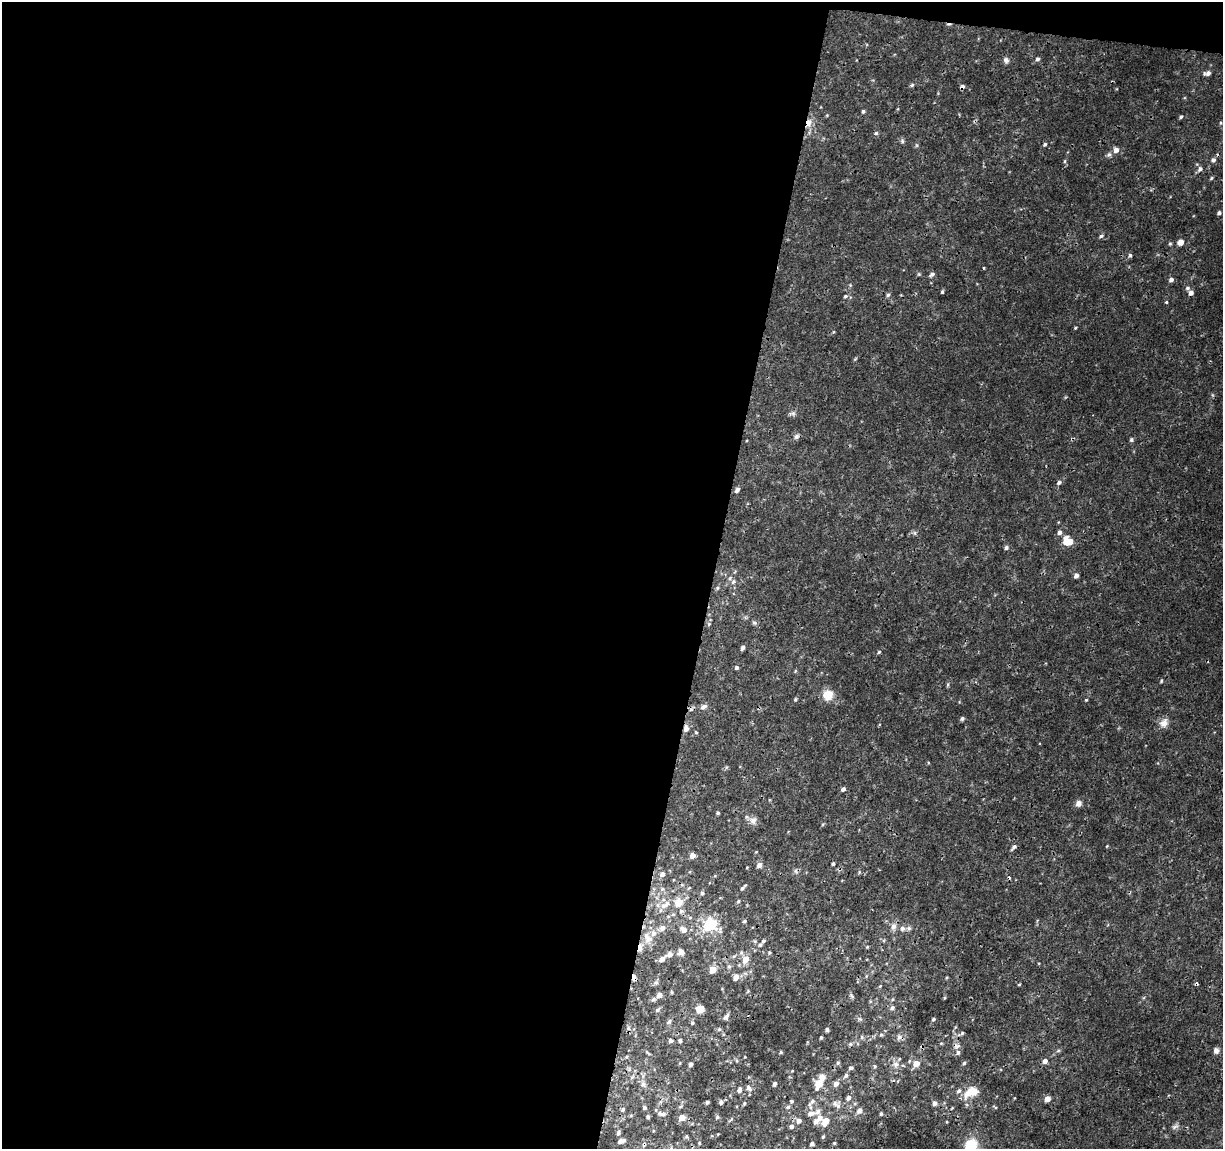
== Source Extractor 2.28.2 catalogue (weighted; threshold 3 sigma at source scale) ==
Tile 1 of 4 x 4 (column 1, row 1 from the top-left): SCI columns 1-1221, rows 3665-4811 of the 4892 x 5096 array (HDU 1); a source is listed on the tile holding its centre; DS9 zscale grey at full resolution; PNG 1225 x 1151 px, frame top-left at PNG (2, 2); no overlay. Shown black and unused: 59% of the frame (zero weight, under 3 of 4 exposures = <1% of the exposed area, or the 3 px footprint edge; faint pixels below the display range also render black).
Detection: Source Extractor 2.28.2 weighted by HDU 2 'WHT'; one run over the whole footprint, this tile lists its part. Background 0.00125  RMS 9.5e-04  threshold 0.00428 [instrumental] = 3 sigma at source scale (4.5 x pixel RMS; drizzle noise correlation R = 1.50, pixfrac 1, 0.0396/0.0396 arcsec/px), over >= 5 px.
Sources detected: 201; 6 cosmic-ray / hot-pixel residue — not listed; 11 inside a brighter listed object's ellipse — not listed separately; the other 184 listed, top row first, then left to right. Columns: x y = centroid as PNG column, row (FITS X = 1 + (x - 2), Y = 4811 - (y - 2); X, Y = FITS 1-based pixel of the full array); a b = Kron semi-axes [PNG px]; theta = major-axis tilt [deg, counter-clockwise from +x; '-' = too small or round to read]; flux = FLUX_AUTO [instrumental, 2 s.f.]
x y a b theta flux
1037 59 5 5 - 0.21
1006 60 8 7 - 0.3
1207 73 9 5 9 0.35
912 85 5 4 - 0.14
962 87 5 4 - 0.26
863 111 5 4 - 0.15
1181 117 5 4 - 0.15
809 123 12 7 85 0.83
1221 123 5 3 - 0.093
876 133 6 5 - 0.16
902 141 7 5 -50 0.17
1045 144 5 4 - 0.16
916 145 6 4 -71 0.12
1116 150 6 6 - 0.5
1109 155 7 6 - 0.25
1213 160 6 6 - 0.27
1065 161 5 3 - 0.13
1200 169 7 6 - 0.35
1211 178 5 4 - 0.11
1219 213 4 3 - 0.22
1101 236 6 4 29 0.19
1180 242 7 6 - 0.54
1170 244 5 4 - 0.12
1130 255 5 4 - 0.17
983 268 4 2 - 0.083
932 274 6 5 - 0.28
1171 280 5 5 - 0.31
1187 288 6 6 - 0.22
942 292 4 3 - 0.13
1191 293 5 5 - 0.39
888 295 6 5 - 0.18
845 296 5 4 - 0.16
1166 302 4 3 - 0.1
1075 328 4 3 - 0.09
833 332 5 3 - 0.095
855 359 5 4 - 0.1
793 413 8 7 - 0.28
796 436 8 7 - 0.28
1131 440 5 5 - 0.19
1059 482 6 5 - 0.24
737 490 6 5 - 0.3
1059 532 6 6 - 0.31
915 533 7 4 -90 0.16
1068 541 10 7 -19 1.9
1006 548 5 5 - 0.21
1076 576 5 4 - 0.39
733 582 7 6 - 0.28
717 588 5 5 - 0.15
754 623 6 5 - 0.19
709 624 5 5 - 0.14
742 647 5 4 - 0.27
879 652 4 4 - 0.13
736 668 4 4 - 0.19
1161 681 5 3 - 0.11
828 695 10 9 - 1.6
795 699 5 4 - 0.12
1086 700 4 3 - 0.09
703 707 9 6 20 0.37
962 719 5 4 - 0.2
1164 723 13 10 53 0.7
686 729 8 6 85 0.49
696 732 5 3 - 0.089
843 789 5 4 - 0.27
1079 803 8 7 - 0.41
718 813 4 4 - 0.15
753 821 11 9 81 0.53
1107 846 4 3 - 0.078
1014 847 7 4 49 0.27
692 855 5 5 - 0.67
833 864 3 3 - 0.16
759 865 6 6 - 0.38
662 874 7 6 - 0.4
743 888 8 4 49 0.24
702 893 5 4 - 0.22
738 901 5 4 - 0.12
678 902 14 12 55 1.1
664 906 9 8 - 0.62
690 918 6 4 1 0.13
744 921 5 4 - 0.14
710 925 10 9 - 4.8
893 926 11 7 77 0.49
662 928 8 6 29 0.51
903 928 7 7 - 0.47
683 930 8 6 -38 0.67
647 938 18 11 -63 1.1
760 945 6 5 - 0.19
640 947 8 4 83 1.1
867 947 4 4 - 0.098
681 952 7 6 - 0.61
769 953 6 4 89 0.14
670 954 8 6 20 0.52
734 956 7 4 36 0.17
662 959 7 5 39 0.56
745 959 8 6 70 1.1
729 966 7 5 76 0.23
713 970 5 5 - 1.8
634 977 7 4 -85 0.41
736 977 9 7 57 0.54
656 982 6 6 - 0.21
1019 984 5 3 - 0.086
880 986 5 4 - 0.099
748 991 5 4 - 0.099
671 992 5 3 - 0.11
659 995 5 5 - 0.57
852 996 8 5 -50 0.18
653 999 7 5 22 0.2
892 1008 6 5 - 0.27
699 1009 9 9 - 0.74
657 1010 7 5 39 0.21
726 1017 8 5 57 0.28
860 1019 6 6 - 0.17
933 1019 4 4 - 0.16
669 1022 8 5 62 0.21
692 1023 5 4 - 0.14
628 1028 6 5 - 0.21
719 1029 5 5 - 0.15
827 1029 4 4 - 0.21
962 1033 8 4 43 0.17
881 1035 5 4 - 0.14
821 1037 3 3 - 0.13
862 1037 6 4 -89 0.13
899 1037 8 7 - 0.39
680 1040 4 4 - 0.21
671 1041 5 5 - 0.27
941 1043 5 3 - 0.085
850 1044 6 5 - 0.17
957 1046 10 8 -5 0.4
1216 1050 7 7 - 0.34
1058 1051 6 4 20 0.13
781 1052 3 3 - 0.13
648 1053 9 3 -40 0.15
745 1057 3 2 - 0.055
1045 1061 5 5 - 0.48
680 1063 4 3 - 0.083
838 1063 6 4 69 0.15
964 1063 5 5 - 0.16
691 1064 4 3 - 0.28
896 1064 10 8 -14 0.59
916 1064 7 6 - 1.1
875 1066 5 4 - 0.13
851 1068 6 4 19 0.22
846 1076 7 5 34 0.26
632 1077 6 4 44 0.16
818 1083 12 8 73 1.1
643 1084 8 8 - 0.36
775 1084 4 3 - 0.24
836 1084 6 5 - 0.45
749 1088 8 5 -50 0.31
739 1090 8 5 69 0.3
959 1091 7 6 - 0.28
971 1092 14 9 28 2.2
848 1098 6 5 - 0.39
1047 1099 5 4 - 1.1
791 1101 5 4 - 0.14
707 1102 4 3 - 0.19
812 1102 15 5 49 0.41
721 1103 5 5 - 0.23
744 1103 5 4 - 0.14
935 1103 7 7 - 0.32
835 1104 11 8 9 0.5
645 1107 4 4 - 0.19
788 1107 6 5 - 0.17
623 1109 6 4 47 0.18
859 1111 10 7 46 0.41
660 1113 6 6 - 0.25
811 1113 8 6 18 0.57
881 1114 4 4 - 0.19
648 1117 4 4 - 0.18
717 1117 6 5 - 0.18
682 1118 5 5 - 1.2
820 1118 8 7 - 0.62
799 1121 6 6 - 0.37
826 1121 8 6 57 1.2
792 1126 5 5 - 0.28
1175 1127 11 5 29 0.3
618 1133 7 5 81 0.22
686 1136 6 5 - 0.15
823 1137 5 3 - 0.14
621 1141 8 4 14 0.49
699 1143 4 4 - 0.096
834 1143 4 4 - 0.1
644 1144 7 6 - 0.25
812 1144 4 4 - 0.28
971 1145 16 14 50 2.3
Overlapping masked pixels (flux is a lower limit): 9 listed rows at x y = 962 87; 809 123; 1213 160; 686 729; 640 947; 634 977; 957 1046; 935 1103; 644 1144
Isophote crosses this tile's border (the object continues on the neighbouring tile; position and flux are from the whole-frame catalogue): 3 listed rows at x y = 621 1141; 644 1144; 971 1145